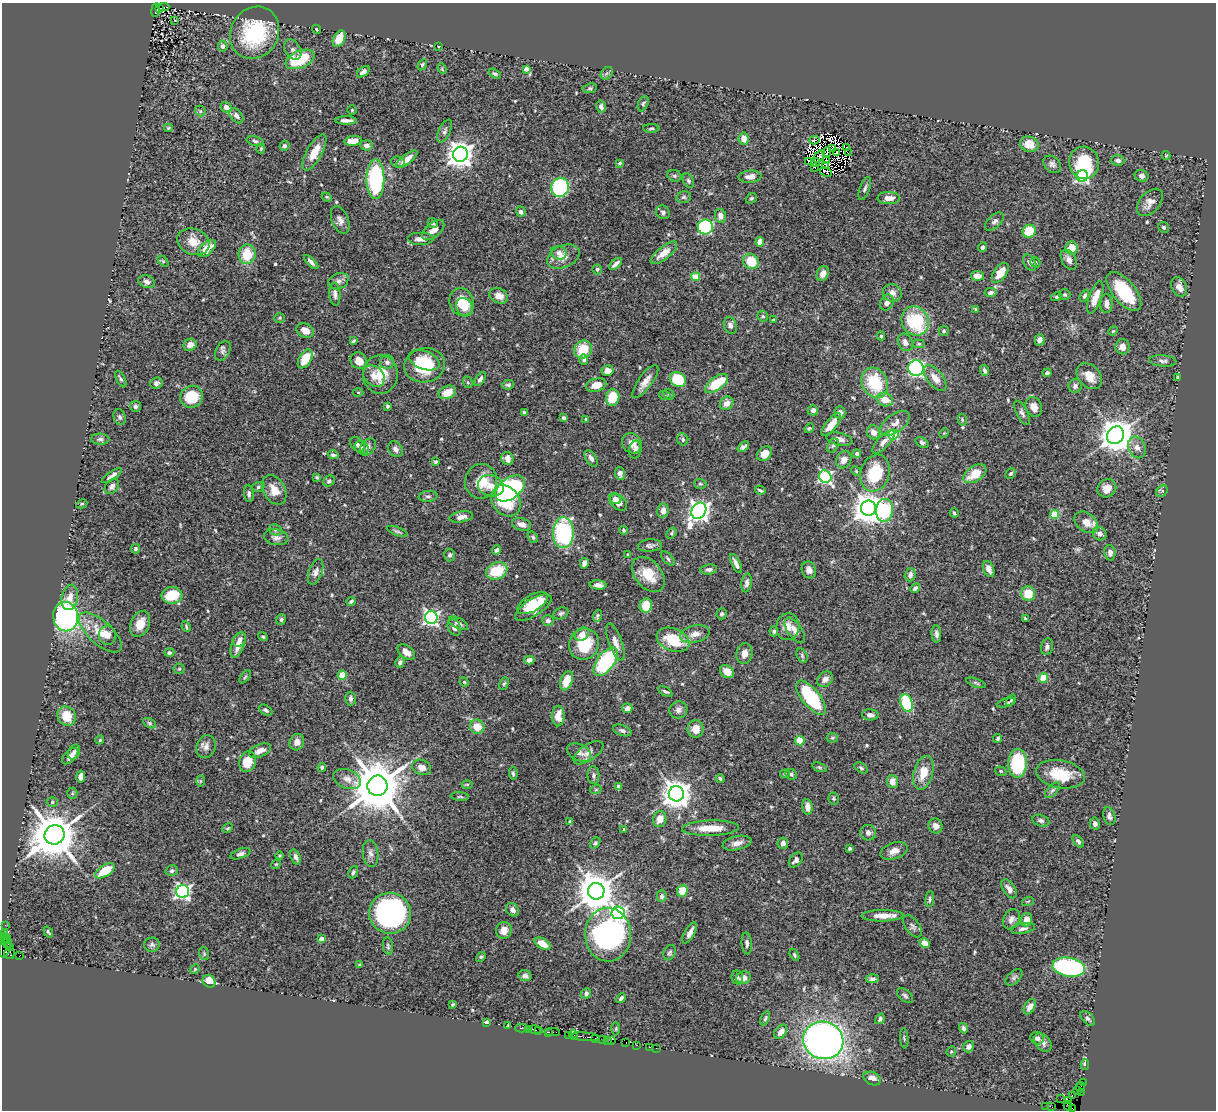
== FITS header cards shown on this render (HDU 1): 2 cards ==
NAXIS1  =                 1214
NAXIS2  =                 1108

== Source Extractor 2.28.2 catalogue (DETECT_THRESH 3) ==
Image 1214 x 1108 px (HDU 1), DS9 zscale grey, 1 PNG px = 1 image px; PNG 1218 x 1112 px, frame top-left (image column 1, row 1108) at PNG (2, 3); each listed source drawn as its Kron ellipse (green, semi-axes under 4 px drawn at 4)
Background 1.14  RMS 0.044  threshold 0.133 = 3 sigma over >= 5 px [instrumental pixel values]
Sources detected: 547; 8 with non-positive FLUX_AUTO (blend fragments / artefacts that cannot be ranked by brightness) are neither listed nor drawn; of the other 539, the 500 brightest by FLUX_AUTO listed and drawn (39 fainter detections omitted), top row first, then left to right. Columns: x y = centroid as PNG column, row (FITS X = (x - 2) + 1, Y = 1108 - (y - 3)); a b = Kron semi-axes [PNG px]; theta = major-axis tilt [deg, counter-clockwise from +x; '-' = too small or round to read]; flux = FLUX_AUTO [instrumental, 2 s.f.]
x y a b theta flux
164 7 6 3 3 420
159 8 3 3 - 260
156 10 7 3 82 180
175 20 3 3 - 3
316 29 5 4 - 4.1
255 33 27 23 60 230
339 39 9 5 65 50
223 46 5 4 - 9.4
439 46 3 2 - 4
293 50 11 7 -57 13
300 59 15 8 22 130
422 65 6 4 60 4.9
442 69 5 3 - 3
526 69 4 4 - 15
363 72 7 4 38 11
607 73 7 5 44 6.9
495 74 6 4 -29 5.8
590 88 7 5 8 5.1
643 104 8 5 67 5.4
226 107 6 5 - 15
601 107 6 5 - 9
352 110 4 4 - 3.6
200 111 6 4 -48 3.9
236 116 9 5 -49 11
346 120 10 3 0 12
168 128 4 3 - 3.3
651 128 8 4 -1 5
445 131 12 5 64 8.9
744 139 6 5 - 27
814 140 5 3 - 9
255 141 9 5 -16 6.4
353 141 9 5 7 34
1029 144 9 7 -19 48
366 145 6 5 - 13
285 146 5 4 - 5.6
832 148 3 3 - 6.3
847 148 4 2 - 3.1
261 149 5 3 - 3.6
314 152 20 7 61 50
827 152 5 2 - 4.5
837 153 4 2 - 5.3
848 153 2 2 - 6
460 154 7 7 - 3100
1166 156 4 4 - 3
819 157 7 3 47 8.1
406 159 13 5 37 29
827 160 2 2 - 5.7
1118 160 7 5 -3 9
808 161 4 3 - 6.8
398 162 7 5 -10 7
620 163 3 3 - 5.8
816 163 4 3 - 4.4
1084 163 16 15 - 140
1052 164 10 7 -44 11
826 165 4 3 - 3.3
815 167 4 2 - 4.2
826 172 6 3 -26 4.4
674 176 7 5 -20 5.4
1082 176 6 5 - 630
1142 176 7 5 -22 11
750 177 11 6 4 19
375 179 20 9 89 350
688 181 8 5 -66 5.7
560 187 9 9 - 300
865 188 12 5 69 9.1
327 197 5 4 - 3.9
684 197 7 5 13 6.5
751 198 6 5 - 4.5
889 198 11 6 1 24
1150 202 16 10 49 25
521 212 5 4 - 7.7
663 212 7 6 - 7.3
720 216 7 5 -80 21
340 220 14 8 -67 17
994 221 11 6 43 10
433 223 5 4 - 4.5
705 227 7 7 - 380
1164 227 6 5 - 6.3
433 230 13 7 41 25
1029 231 7 6 - 76
420 239 13 6 0 15
193 242 17 12 -20 40
760 242 4 4 - 31
982 247 5 4 - 7.6
1071 248 6 6 - 52
207 249 11 6 44 48
559 253 8 6 -21 13
664 253 16 6 39 34
247 254 10 8 80 77
563 257 17 11 24 36
1069 260 11 7 -60 17
163 261 6 4 -45 3.8
751 261 8 7 - 77
311 262 9 4 -44 9.9
1030 262 9 5 -57 11
1035 262 5 4 - 4
616 264 8 3 40 12
597 269 5 4 - 5.2
823 273 8 5 70 20
1000 273 11 6 54 46
977 276 7 4 -6 28
696 277 4 4 - 84
338 281 10 7 24 14
147 282 9 6 -21 12
1179 287 10 7 -63 21
1124 292 23 11 -51 150
892 293 9 8 - 21
990 293 6 4 11 8.9
335 294 11 5 -85 11
1065 295 6 5 - 5.3
499 296 10 7 -25 23
1084 296 6 4 61 6.8
1057 297 6 4 15 5.3
1095 297 17 6 70 37
462 302 14 12 -73 61
887 303 8 6 59 15
1106 304 9 6 89 16
464 307 10 8 -60 24
976 310 3 3 - 3.2
763 316 6 4 -44 4.5
280 318 5 4 - 4
773 320 3 2 - 3.4
915 321 15 13 -59 190
730 325 9 6 -69 12
305 331 9 7 -27 28
944 331 5 5 - 4.5
1113 331 5 4 - 3.2
881 336 4 4 - 4.6
1040 340 5 5 - 13
353 341 4 3 - 4.5
905 342 9 7 -62 16
919 344 6 4 -5 3.7
190 345 7 6 - 20
1122 347 7 7 - 22
583 350 9 8 - 74
223 351 11 7 63 9.5
305 359 10 6 60 66
584 359 5 4 - 7.4
424 360 16 9 -20 49
359 361 9 7 -50 31
1163 361 14 5 -5 11
387 362 7 7 - 11
425 365 20 17 12 130
916 368 8 7 - 560
985 370 6 4 -73 8.7
608 371 6 5 - 24
1047 373 4 3 - 5.6
380 374 19 17 -90 65
374 376 12 9 -45 25
1089 376 15 10 -46 43
1177 377 4 3 - 7.2
935 378 15 8 -51 29
121 379 9 4 -62 5.7
480 379 8 4 56 9.3
678 379 8 7 - 120
645 381 20 7 54 25
468 382 6 4 -68 4.3
156 383 6 5 - 6.9
875 383 16 12 -62 140
716 384 13 6 36 110
508 385 6 4 7 5.6
596 385 10 6 15 38
1075 386 7 6 - 12
358 392 5 3 - 3.2
447 392 9 6 22 39
669 394 6 4 -39 4.3
665 396 6 4 -19 3.5
192 397 11 10 - 92
613 398 8 6 84 78
885 399 8 6 -21 41
727 403 7 6 - 22
135 406 5 5 - 7.7
388 406 4 3 - 6.4
1034 407 10 8 -66 22
813 410 5 5 - 12
840 412 6 5 - 12
524 413 4 3 - 4.5
1022 413 13 5 -64 10
120 417 8 6 -69 7.5
563 418 4 3 - 6.1
586 419 4 3 - 3.6
962 420 6 4 -72 4
895 423 17 9 36 24
831 425 14 5 52 35
809 428 5 4 - 4.2
873 432 7 6 - 23
944 433 5 4 - 3.3
893 435 5 5 - 240
1116 435 9 8 - 6200
100 439 9 5 -2 8.2
683 439 6 5 - 6.9
839 439 13 6 -13 16
883 442 15 6 46 18
922 442 7 4 -34 6.5
632 443 10 9 - 24
357 445 8 6 -47 11
833 446 7 5 62 6.1
368 447 9 6 50 10
743 447 7 4 40 8.6
1137 447 11 8 -67 20
362 448 7 6 - 8.6
395 449 8 6 -53 11
635 450 9 6 81 11
764 454 8 6 44 35
857 454 4 4 - 11
333 455 5 4 - 5.6
591 458 9 5 -58 11
507 459 6 6 - 23
844 460 9 7 58 21
436 462 3 3 - 7.5
856 471 5 4 - 3.6
620 473 6 5 - 12
875 473 19 14 71 130
1011 473 6 4 45 5.5
975 474 13 7 34 66
112 476 11 4 34 13
317 477 4 3 - 3.9
825 477 6 6 - 540
329 481 6 5 - 6.5
481 481 17 16 - 59
700 484 6 5 - 4.7
112 486 8 6 49 9.1
491 486 13 10 -18 28
258 487 6 5 - 5.1
510 488 17 10 37 710
1107 488 10 8 38 28
274 490 16 10 -60 42
760 490 5 3 - 4.9
1162 491 6 5 - 5.8
249 494 8 5 -83 7.8
428 496 9 5 4 8.6
615 499 6 5 - 11
506 501 17 13 -54 90
618 502 9 7 -38 26
82 504 6 4 28 3.7
868 508 8 7 - 5400
884 510 11 8 83 230
663 511 7 5 79 19
699 511 8 7 - 1900
954 513 4 3 - 4.5
1054 514 5 4 - 110
461 517 12 5 10 19
1086 522 13 9 -37 35
522 524 10 6 -18 19
275 530 7 5 -23 6.1
623 530 4 4 - 6
397 531 11 3 -21 5.9
563 533 15 10 89 340
671 533 6 4 51 4.3
1100 534 7 6 - 14
276 537 12 7 -11 15
533 537 6 4 -56 4.8
650 546 12 6 5 10
135 549 4 4 - 6.1
497 550 5 4 - 7.7
1110 553 8 5 -86 15
628 554 4 3 - 3.5
450 555 6 5 - 6.4
668 559 8 4 -48 6.5
584 563 5 4 - 16
736 564 10 4 -63 16
709 569 8 5 7 9.1
989 569 8 5 -67 18
809 570 8 7 - 15
497 571 11 8 23 91
316 572 13 6 71 13
648 574 20 13 -51 63
910 575 7 5 74 9.6
747 583 9 5 80 12
598 585 8 4 -4 16
915 588 5 4 - 7.8
1028 594 7 7 - 54
172 595 10 8 4 110
70 597 13 8 78 28
351 601 5 3 - 5.4
532 603 17 8 31 43
646 605 7 6 - 53
533 608 21 8 32 75
561 613 8 5 27 7.1
721 614 5 5 - 6.3
597 616 6 4 70 4.9
66 617 15 12 -81 670
431 617 6 6 - 740
281 619 5 4 - 5.8
1025 619 4 3 - 4.3
548 621 5 5 - 10
459 623 10 5 -28 12
140 624 13 9 66 40
186 627 5 3 - 4
454 627 9 6 -70 14
788 627 13 11 82 30
795 630 15 7 -55 24
774 631 5 4 - 5.8
100 633 27 12 -42 61
582 634 8 6 38 23
695 634 15 8 12 25
936 634 8 5 -85 9.5
107 635 9 8 - 24
263 637 5 4 - 4.5
240 639 7 6 - 12
673 640 17 11 -22 110
615 642 19 6 -70 23
584 644 16 15 - 110
238 645 13 6 70 31
1047 647 8 6 77 10
406 652 10 6 -39 21
169 653 5 4 - 6.2
744 654 10 8 79 20
802 656 8 5 -64 5.5
529 660 5 4 - 16
400 662 5 4 - 8
606 662 16 8 53 260
179 669 5 5 - 4.6
727 672 7 6 - 27
342 675 5 4 - 65
245 677 7 3 54 4.4
1043 678 5 4 - 110
825 679 9 7 44 17
566 681 10 6 68 38
464 682 5 4 - 3.3
976 683 10 4 -20 5
504 684 6 4 62 4.2
665 691 8 4 -27 6.6
811 698 21 9 -51 240
350 699 7 5 -89 9.6
1011 700 6 4 54 4
907 703 9 6 -73 200
1006 703 9 4 19 6.3
627 708 5 5 - 16
266 710 7 4 -28 6.8
678 710 9 8 - 12
870 715 8 5 -5 11
66 716 10 8 -53 60
558 716 10 6 89 23
150 723 7 4 -27 4.9
477 727 7 7 - 44
696 729 9 8 - 33
622 730 9 5 -18 8.5
832 738 6 5 - 4
998 739 4 3 - 4.7
100 740 4 3 - 3.1
800 741 4 4 - 88
297 742 8 7 - 19
206 747 12 9 71 17
260 751 12 6 23 25
74 752 8 5 65 10
579 752 13 8 -27 17
588 753 17 8 34 20
70 756 10 5 45 14
248 762 10 8 73 58
1017 763 14 9 89 230
322 767 4 4 - 5.6
422 767 10 7 -23 18
820 767 7 4 -19 4.8
861 768 7 4 -31 5.1
1001 771 6 4 -22 4.2
513 773 6 4 -83 4.9
923 773 17 9 74 53
785 774 5 4 - 3.8
791 774 6 5 - 6.5
1060 774 25 14 -10 94
593 775 9 6 -90 8.2
81 776 6 4 81 15
720 778 4 3 - 5
347 779 14 9 -21 22
201 781 6 4 88 3.4
892 781 6 6 - 25
467 784 5 3 - 3.3
377 786 10 10 - 18000
618 786 4 3 - 9.2
596 789 6 3 20 3.4
1052 790 9 5 48 7.4
72 793 5 5 - 3.6
676 794 7 7 - 4000
460 797 9 3 -4 4
833 798 6 5 - 4.4
52 802 5 5 - 4.6
807 807 8 5 -84 20
1109 816 9 5 -72 10
660 819 8 6 72 25
1041 820 8 5 -13 7.9
570 822 4 3 - 12
1095 824 6 5 - 9.9
935 826 7 7 - 18
228 828 6 4 27 3.7
711 828 28 7 1 62
624 830 4 3 - 5.7
868 833 8 7 - 12
54 835 10 9 - 14000
1078 841 7 4 -52 7.4
595 843 6 4 53 6
737 843 14 7 12 20
783 843 6 5 - 12
850 848 4 3 - 4.7
894 851 14 8 19 23
370 853 13 7 -82 16
240 854 10 5 19 9.8
280 856 4 4 - 3.5
296 857 8 5 -69 11
796 860 8 5 48 12
276 864 5 4 - 3.1
105 871 11 5 32 67
172 871 6 5 - 7.9
353 872 6 4 69 5.7
1009 889 10 6 -56 17
183 891 6 6 - 880
596 891 8 8 - 8500
682 891 6 5 - 51
662 896 6 5 - 7.9
930 899 8 4 83 6.1
1028 901 6 3 19 3.2
512 910 7 6 - 14
390 913 21 20 - 730
618 913 6 6 - 700
882 916 21 6 1 34
1011 919 11 8 60 16
1027 920 6 5 - 30
5 925 2 2 - 23
913 926 13 7 -54 11
1023 929 12 5 12 12
504 930 8 7 - 22
48 932 6 3 -55 4.3
4 933 3 3 - 63
690 933 12 5 61 19
608 935 27 23 -88 840
5 938 6 3 -16 190
321 939 4 4 - 16
3 942 3 3 - 270
7 943 5 2 - 120
747 943 11 5 -86 9.6
925 943 5 4 - 29
543 944 9 5 -31 31
152 945 8 7 - 7.9
5 946 12 5 82 430
388 946 9 5 -83 6.1
10 947 3 2 - 28
670 953 8 5 67 6.6
9 954 5 5 - 94
204 954 6 5 - 4.7
794 955 6 4 -60 4.9
19 956 3 2 - 60
481 957 5 4 - 3.7
359 965 3 3 - 5.7
1069 967 16 9 -9 490
195 969 5 4 - 3.2
525 976 6 5 - 11
737 977 7 5 -80 6.4
1014 977 10 6 44 8.3
743 978 7 6 - 26
872 979 6 4 1 8.7
209 981 7 6 - 43
586 993 5 4 - 10
905 996 9 5 -41 7.2
621 998 5 3 - 7.3
453 1004 3 3 - 3.3
1030 1007 8 5 63 17
765 1018 7 4 65 5.3
1088 1018 9 5 -46 7.5
880 1019 6 4 56 6.9
487 1023 3 3 - 47
508 1026 3 2 - 40
522 1028 6 2 0 110
963 1028 5 4 - 8.7
528 1029 2 2 - 44
616 1029 7 3 -90 3.6
535 1030 6 3 -16 290
539 1030 2 2 - 130
548 1032 4 2 - 120
552 1032 7 2 0 110
781 1032 8 5 52 23
573 1034 5 4 - 180
568 1035 2 2 - 36
586 1037 14 3 -5 430
595 1038 2 2 - 60
904 1038 10 3 -85 4
1037 1038 7 6 - 11
603 1040 3 2 - 71
607 1040 2 2 - 44
611 1040 3 2 - 78
823 1040 20 18 -17 1800
626 1043 3 2 - 70
1043 1043 10 7 -50 11
636 1045 3 2 - 63
649 1047 3 2 - 150
969 1047 6 5 - 10
656 1048 2 2 - 21
951 1051 5 4 - 3.9
1085 1065 5 3 - 27
872 1079 9 6 -23 22
1083 1082 3 2 - 41
1080 1087 5 4 - 200
1078 1091 4 3 - 62
1081 1092 4 2 - 37
1072 1095 3 3 - 81
1061 1099 2 2 - 45
1068 1101 4 3 - 51
1046 1106 2 2 - 21
1068 1106 5 3 - 69
1052 1107 4 2 - 86
1072 1109 4 2 - 45
At the frame edge (FLAGS 8, measured only in part): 2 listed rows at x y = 3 942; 1072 1109
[39 fainter detections neither listed nor drawn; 8 non-positive-flux detections neither listed nor drawn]